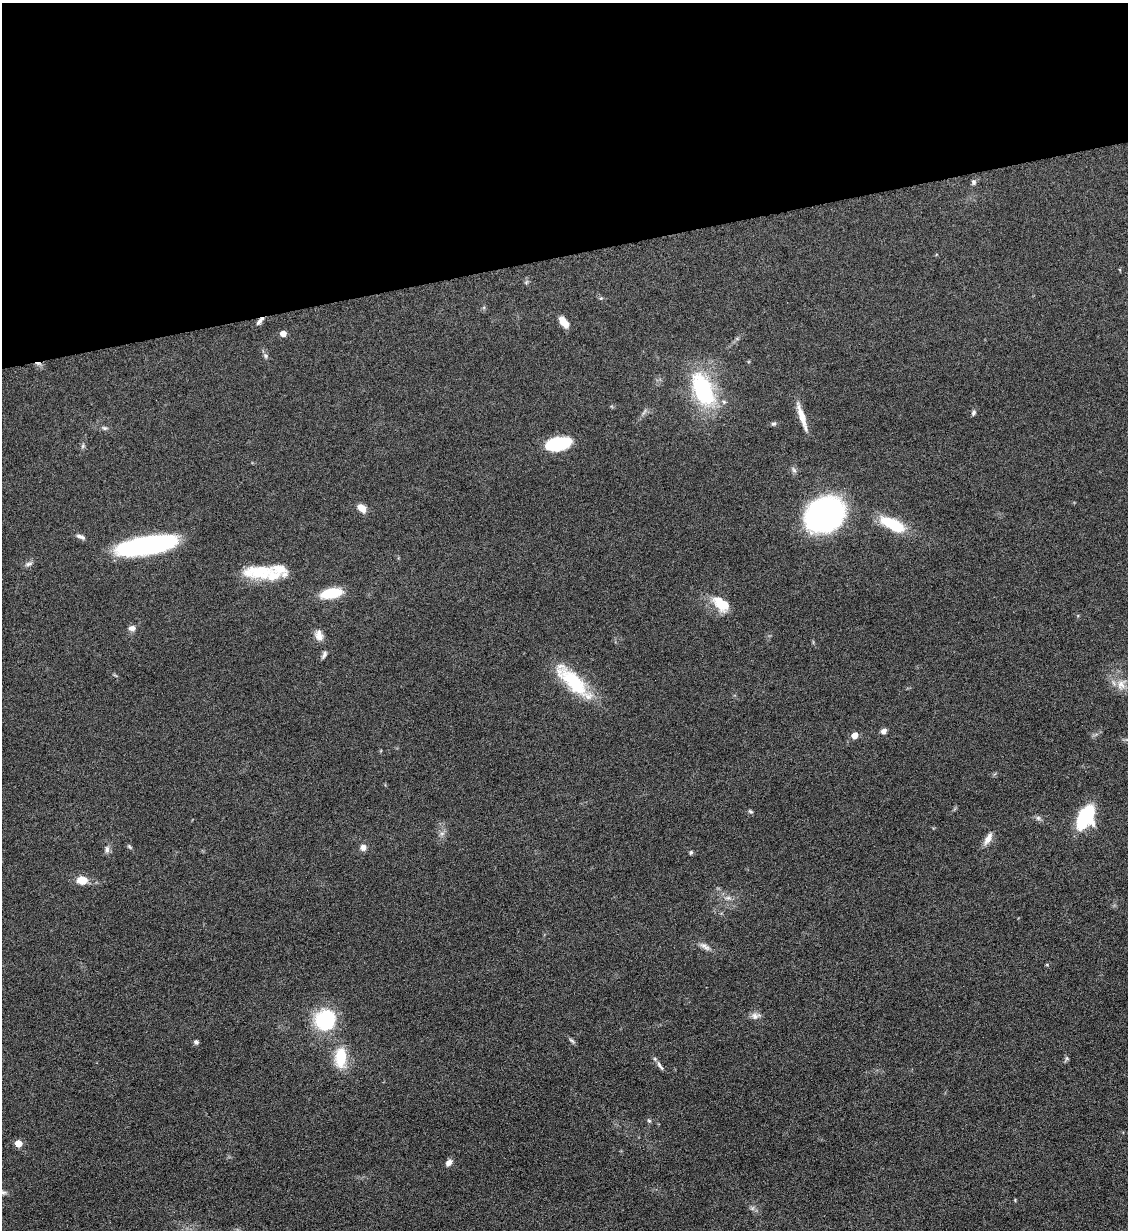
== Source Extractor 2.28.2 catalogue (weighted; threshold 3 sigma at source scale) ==
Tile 3 of 4 x 4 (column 3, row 1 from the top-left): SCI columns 2391-3516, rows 3693-4920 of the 4901 x 4928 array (HDU 1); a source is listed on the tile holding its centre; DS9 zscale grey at full resolution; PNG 1130 x 1232 px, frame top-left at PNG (2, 3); no overlay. Shown black and unused: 21% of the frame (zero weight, under 6 of 12 exposures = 1% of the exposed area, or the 3 px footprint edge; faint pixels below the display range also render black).
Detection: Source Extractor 2.28.2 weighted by HDU 2 'WHT'; one run over the whole footprint, this tile lists its part. Background 0.101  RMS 0.004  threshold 0.0162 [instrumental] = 3 sigma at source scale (4.09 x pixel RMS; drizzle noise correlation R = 1.36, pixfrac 0.8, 0.05/0.05 arcsec/px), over >= 5 px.
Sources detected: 60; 1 inside a brighter object's white glare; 1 cosmic-ray / hot-pixel residue — not listed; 2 inside a brighter listed object's ellipse — not listed separately; the other 56 listed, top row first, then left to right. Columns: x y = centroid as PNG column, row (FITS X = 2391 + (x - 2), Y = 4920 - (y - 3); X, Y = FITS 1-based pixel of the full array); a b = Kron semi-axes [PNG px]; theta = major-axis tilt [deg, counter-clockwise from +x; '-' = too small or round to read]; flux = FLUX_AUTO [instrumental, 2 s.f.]
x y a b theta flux
974 182 8 6 -79 0.87
601 298 6 3 17 0.42
260 321 13 4 47 1.5
564 322 14 7 -52 3.3
283 333 5 4 - 3.3
265 356 7 5 -61 0.79
703 390 45 22 -66 34
644 412 12 3 59 0.87
973 413 8 5 60 0.83
802 417 32 6 -72 5.3
774 424 6 5 - 0.7
104 428 7 5 -20 0.79
558 444 21 10 12 26
83 446 6 5 - 0.71
794 470 9 5 -59 0.92
362 508 10 6 -50 3.7
825 515 26 20 31 130
893 524 27 11 -26 16
81 537 12 5 -20 1.4
147 545 55 15 9 63
28 564 11 5 13 1.1
260 571 42 16 1 15
331 593 20 9 11 14
719 601 18 17 - 6.5
132 628 9 7 -4 1.7
319 635 14 9 -77 3
324 655 10 5 63 1.1
573 681 54 16 -44 21
1121 684 17 13 66 5.1
884 731 7 6 - 1.3
855 735 6 6 - 2.7
751 812 6 5 - 0.62
1085 817 18 11 63 35
1038 818 6 6 - 0.97
442 833 7 5 0 0.91
988 839 18 7 60 2.9
129 847 8 5 -42 0.63
363 847 9 7 79 1.6
107 849 10 6 89 1.3
691 852 6 4 73 0.55
82 880 12 9 1 4.8
728 898 9 5 0 1.3
705 946 18 6 -34 2
755 1016 13 8 5 1.9
325 1020 25 24 - 23
571 1040 10 4 -40 0.78
196 1042 5 5 - 0.94
341 1057 25 13 88 11
1067 1058 6 5 - 0.64
660 1065 15 4 -55 1.3
649 1121 5 5 - 0.52
18 1143 5 5 - 7
449 1162 9 6 53 1.9
3 1192 9 6 -14 1
1015 1200 4 4 - 0.33
752 1208 6 6 - 0.9
Overlapping masked pixels (flux is a lower limit): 1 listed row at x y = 260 321
Isophote crosses this tile's border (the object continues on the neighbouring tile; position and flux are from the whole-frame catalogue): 1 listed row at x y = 3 1192